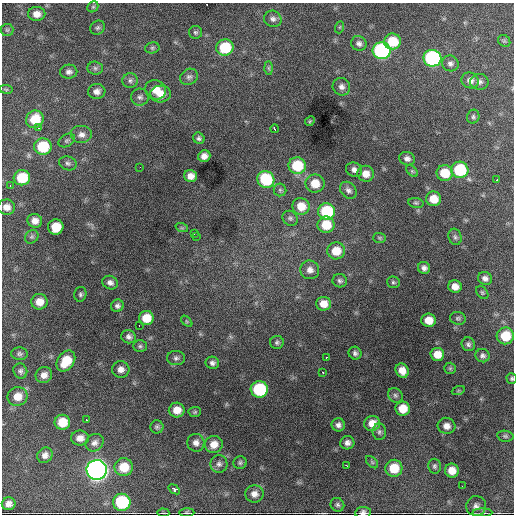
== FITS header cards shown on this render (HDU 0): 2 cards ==
NAXIS1  =                  512 / Axis length
NAXIS2  =                  512 / Axis length

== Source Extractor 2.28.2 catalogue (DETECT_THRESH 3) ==
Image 512 x 512 px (HDU 0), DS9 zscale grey, 1 PNG px = 1 image px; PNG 516 x 516 px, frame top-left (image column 1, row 512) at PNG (2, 3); each listed source drawn as its Kron ellipse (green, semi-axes under 4 px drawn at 4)
Background 3420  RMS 58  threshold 175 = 3 sigma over >= 5 px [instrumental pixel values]
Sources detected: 149; all 149 listed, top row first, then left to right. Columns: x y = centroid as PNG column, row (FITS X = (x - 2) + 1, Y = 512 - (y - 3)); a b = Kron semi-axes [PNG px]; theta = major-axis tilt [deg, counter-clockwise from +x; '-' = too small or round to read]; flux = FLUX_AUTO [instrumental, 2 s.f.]
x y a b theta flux
93 7 6 5 - 5.9e+03
37 14 8 7 - 2.9e+04
273 19 9 8 - 1.6e+04
340 27 6 4 71 4.3e+03
97 28 7 6 - 9.5e+03
7 30 6 6 - 7.3e+03
195 32 6 6 - 7.9e+03
392 41 8 8 - 1.1e+05
504 41 7 5 -43 6.3e+03
359 43 8 7 - 1.4e+04
152 48 7 5 14 7.5e+03
225 48 8 8 - 1.8e+05
382 51 9 8 - 7.6e+05
432 58 9 8 - 7.3e+05
450 63 8 7 - 1.5e+04
95 68 8 6 -3 1.1e+04
269 68 7 4 -89 6.4e+03
69 72 8 7 - 1.5e+04
189 77 9 8 - 1.3e+04
470 80 9 8 - 2.3e+04
130 81 8 7 - 1.2e+04
479 82 9 8 - 1.6e+04
341 87 9 8 - 1.9e+04
6 89 7 3 -8 4.5e+03
156 90 10 9 - 5.5e+04
97 91 9 7 7 2.0e+04
160 94 10 8 3 4.1e+04
140 97 9 8 - 1.4e+04
473 117 7 6 - 8.1e+03
35 119 9 8 - 1.0e+05
310 121 5 4 - 4.2e+03
39 128 3 3 - 3.5e+03
274 129 4 2 - 7.2e+03
81 135 11 9 0 2.3e+04
199 138 6 5 - 8.9e+03
67 140 9 6 31 9.2e+03
43 147 9 8 - 1.6e+05
204 156 6 5 - 2.4e+04
407 159 8 6 -21 1.6e+04
68 163 9 7 -18 1.1e+04
297 166 8 8 - 1.5e+05
140 167 2 2 - 2.6e+03
354 170 8 7 - 1.7e+04
460 170 8 8 - 2.2e+05
412 171 7 4 -45 5.9e+03
445 173 8 8 - 9.3e+04
366 174 8 8 - 3.6e+04
191 176 6 6 - 2.8e+04
22 178 8 7 - 1.3e+05
266 179 9 8 - 2.2e+05
497 180 3 2 - 2.8e+03
315 183 9 9 - 6.2e+04
10 185 3 3 - 3.5e+03
280 190 6 6 - 8.3e+03
348 190 9 7 -47 1.4e+04
434 199 7 7 - 6.1e+04
416 203 8 5 -10 7.0e+03
301 206 9 8 - 6.4e+04
6 207 9 7 -3 2.9e+04
326 211 8 8 - 2.3e+05
290 218 8 7 - 1.1e+04
35 221 7 7 - 2.7e+04
326 225 8 8 - 9.6e+04
56 227 8 7 - 9.1e+04
182 228 6 4 -18 5.6e+03
194 233 3 2 - 5.5e+03
196 236 3 2 - 7.4e+03
32 237 7 6 - 9.1e+03
455 237 8 6 -74 9.5e+03
379 238 6 5 - 5.4e+03
336 251 9 8 - 7.0e+04
424 268 6 6 - 1.5e+04
310 270 9 9 - 2.3e+04
485 278 7 6 - 1.7e+04
340 281 7 6 - 1.0e+04
393 282 6 5 - 7.4e+03
110 283 8 6 -24 1.7e+04
455 287 7 6 - 3.1e+04
482 293 7 5 -50 6.6e+03
80 294 7 6 - 8.9e+03
39 302 8 8 - 4.1e+04
323 304 7 6 - 4.3e+04
117 306 6 6 - 1.2e+04
146 318 7 7 - 7.1e+04
458 318 8 6 -13 8.3e+03
429 320 7 6 - 5.1e+04
187 321 7 4 -46 5.1e+03
139 325 2 2 - 2.2e+03
505 336 8 8 - 9.8e+04
129 337 7 6 - 1.4e+04
277 342 7 6 - 9.5e+03
468 344 7 6 - 1.1e+04
140 346 7 6 - 8.1e+03
355 353 6 6 - 1.1e+04
20 354 8 6 -3 9.9e+03
437 354 7 6 - 4.4e+04
483 356 7 6 - 1.1e+04
326 357 3 2 - 4.3e+03
176 358 9 7 0 1.2e+04
66 361 11 8 53 9.6e+04
212 363 7 6 - 1.3e+04
450 368 6 5 - 6.2e+03
121 369 9 8 - 2.4e+04
20 371 8 6 -65 1.1e+04
402 371 7 6 - 3.8e+04
323 372 3 2 - 1.6e+04
44 375 8 8 - 2.5e+04
512 379 5 5 - 6.3e+03
259 389 8 8 - 3.1e+05
458 391 7 4 19 5.2e+03
395 395 8 6 -45 1.1e+04
18 396 10 9 - 4.5e+04
403 409 7 7 - 6.2e+04
177 410 8 7 - 4.4e+04
195 412 6 5 - 6.0e+03
86 420 3 2 - 3.8e+03
62 422 8 7 - 7.6e+04
372 423 8 7 - 4.2e+04
338 425 7 6 - 1.5e+04
447 426 9 8 - 2.6e+04
157 427 6 6 - 8.8e+03
379 432 8 6 -87 1.1e+04
505 436 8 5 -10 8.5e+03
80 438 9 7 2 2.7e+04
95 443 10 8 40 1.8e+04
196 443 9 8 - 2.0e+04
347 443 7 6 - 1.7e+04
214 444 9 8 - 3.9e+04
45 455 8 7 - 2.0e+04
372 462 7 4 -45 6.9e+03
240 463 7 6 - 8.1e+03
219 464 9 8 - 1.6e+04
347 466 3 2 - 5.9e+03
435 466 7 6 - 9.2e+03
124 467 9 9 - 8.3e+04
394 468 8 8 - 8.8e+04
97 470 10 10 - 2.9e+06
452 471 7 7 - 4.1e+04
462 486 2 2 - 8.2e+03
174 489 6 4 -36 6.5e+04
254 494 9 8 - 2.4e+04
122 502 9 8 - 2.6e+05
9 504 7 6 - 2.0e+04
337 505 7 6 - 9.2e+03
476 506 10 9 - 1.9e+04
187 512 7 4 2 6.3e+03
363 512 8 5 7 1.5e+04
163 513 6 2 -4 3.6e+03
482 513 10 3 0 7.6e+03
At the frame edge (FLAGS 8, measured only in part): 2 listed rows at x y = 512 379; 363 512